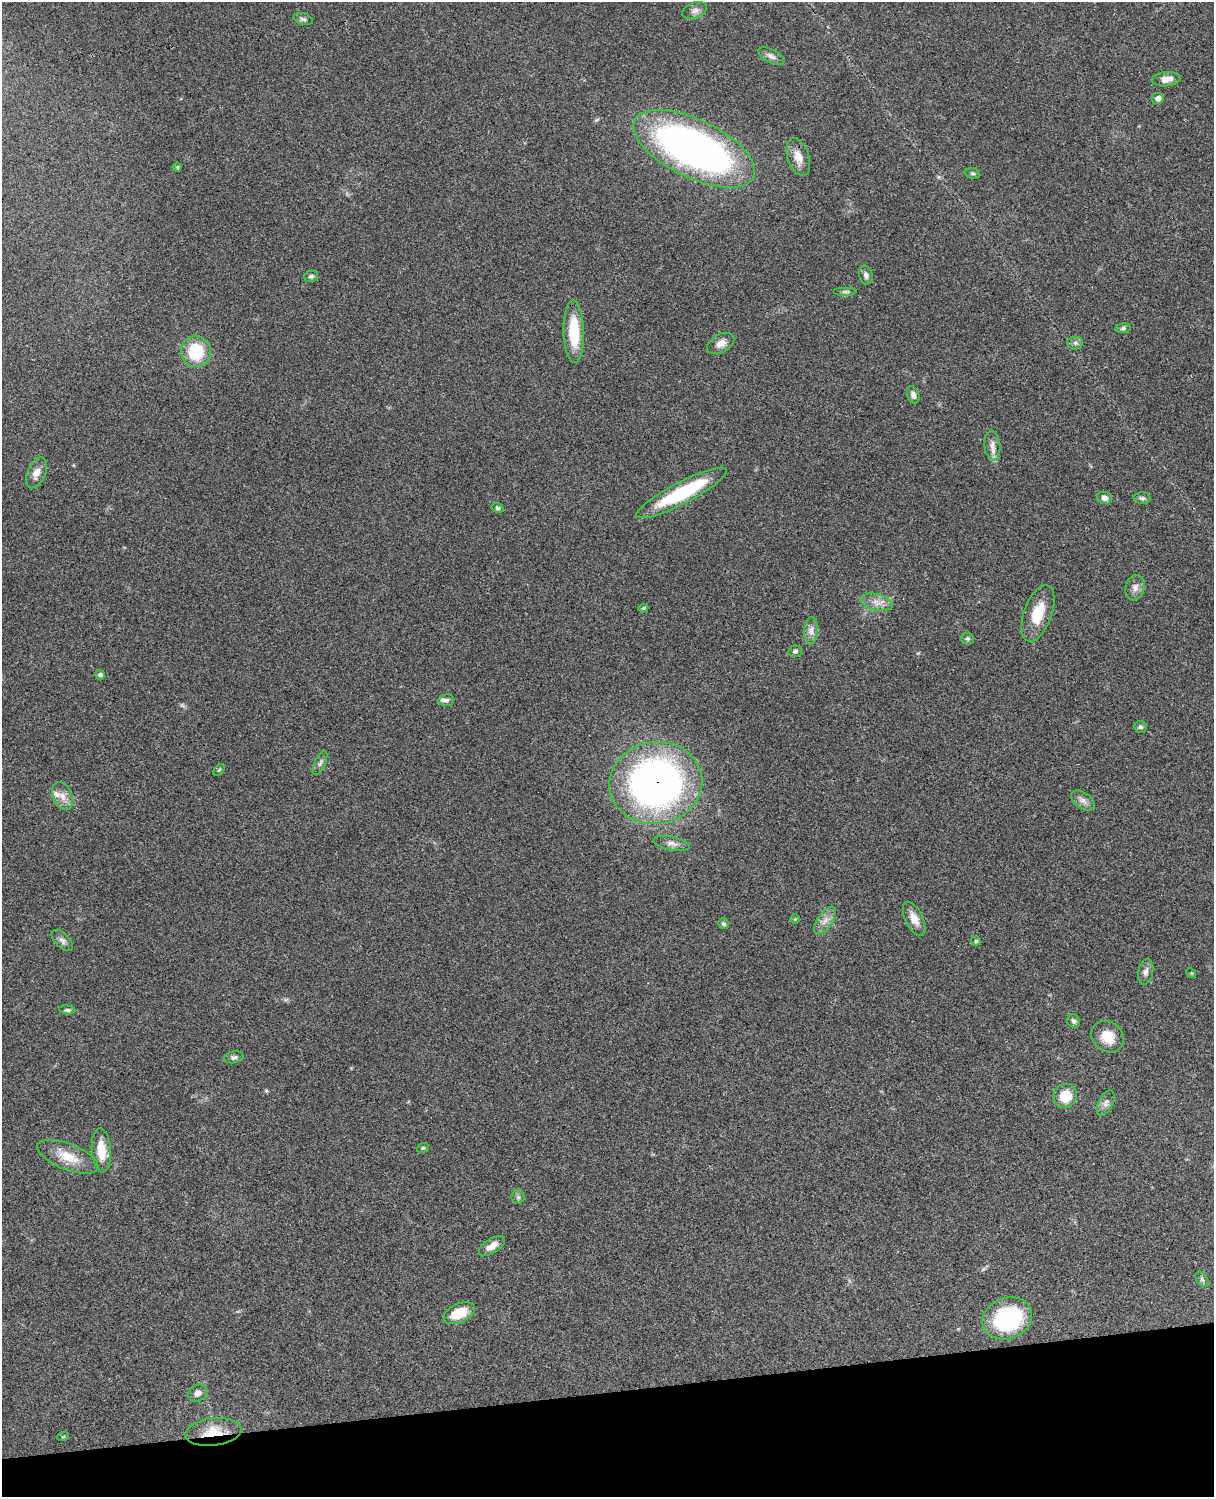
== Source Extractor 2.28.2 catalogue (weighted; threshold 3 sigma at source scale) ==
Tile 10 of 4 x 3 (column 2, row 3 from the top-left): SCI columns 1333-2544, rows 278-1772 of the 5086 x 4927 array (HDU 1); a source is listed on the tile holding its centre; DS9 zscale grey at full resolution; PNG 1216 x 1499 px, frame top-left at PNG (2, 2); each listed source drawn as its Kron ellipse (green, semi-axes under 4 px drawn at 4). Shown black and unused: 7% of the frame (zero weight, under 3 of 4 exposures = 6% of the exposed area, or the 3 px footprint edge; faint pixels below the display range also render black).
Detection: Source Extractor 2.28.2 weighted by HDU 2 'WHT'; one run over the whole footprint, this tile lists its part. Background 0.0923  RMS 0.0062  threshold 0.0278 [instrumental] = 3 sigma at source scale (4.5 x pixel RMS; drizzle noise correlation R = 1.50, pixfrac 1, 0.05/0.05 arcsec/px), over >= 5 px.
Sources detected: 68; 1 too faint to see at this stretch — neither listed nor drawn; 2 inside a brighter listed object's ellipse — not listed separately; the other 65 listed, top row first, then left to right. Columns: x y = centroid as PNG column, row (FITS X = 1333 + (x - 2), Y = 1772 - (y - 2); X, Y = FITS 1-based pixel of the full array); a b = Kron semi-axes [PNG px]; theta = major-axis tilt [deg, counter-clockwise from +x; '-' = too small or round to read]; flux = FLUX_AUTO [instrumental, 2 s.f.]
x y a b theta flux
695 11 13 7 21 3
303 19 10 5 -15 1.6
771 56 14 7 -27 2.9
1166 79 14 7 5 5.7
1158 98 6 5 - 3.4
694 149 66 29 -26 310
798 157 19 10 -71 7.4
177 167 4 4 - 0.81
973 173 7 5 -14 1.2
866 275 9 6 -77 2.3
311 276 7 5 12 1.4
845 292 12 4 0 1.6
1123 328 7 5 10 1.2
574 332 31 10 -88 24
721 343 15 9 30 4.5
1075 343 8 6 -1 1.8
196 352 16 15 - 25
913 395 9 6 -71 2.2
992 446 15 8 -84 3.9
36 473 16 9 67 5.5
682 493 51 10 27 47
1104 498 7 6 - 2.5
1142 498 8 5 -2 1.6
498 508 6 4 -20 1.1
1135 588 13 9 75 3.7
877 602 16 8 -14 5.1
643 608 5 4 - 0.76
1038 613 30 14 70 17
811 631 13 7 86 3.8
967 639 6 6 - 1.2
795 651 7 5 15 1.4
100 675 5 4 - 1.4
446 700 8 6 7 1.7
1141 727 6 6 - 1.4
320 763 13 5 65 1.9
219 770 7 4 45 0.85
656 783 47 41 8 280
63 796 14 9 -66 5.1
1083 800 13 8 -37 3.5
672 843 18 7 -10 3.6
795 919 4 4 - 0.61
914 919 18 9 -63 6.9
825 920 16 7 56 4.7
723 924 6 5 - 1.1
62 940 13 7 -45 2.5
976 941 5 4 - 0.98
1146 972 13 7 78 2.9
1191 973 5 4 - 0.68
67 1010 8 4 -5 1.2
1074 1021 7 6 - 1.5
1108 1037 17 14 -39 11
234 1057 10 5 11 1.8
1065 1096 12 11 - 14
1106 1103 14 7 64 3
423 1148 6 4 19 0.84
101 1150 22 9 -86 13
68 1157 32 13 -21 14
518 1197 6 6 - 1.3
492 1246 15 7 33 5.4
1202 1279 8 5 -54 1.3
459 1313 17 9 25 16
1007 1318 25 20 21 65
198 1393 10 7 35 3.3
213 1432 28 13 7 16
63 1437 6 3 19 0.65
Overlapping masked pixels (flux is a lower limit): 2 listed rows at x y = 656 783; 213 1432